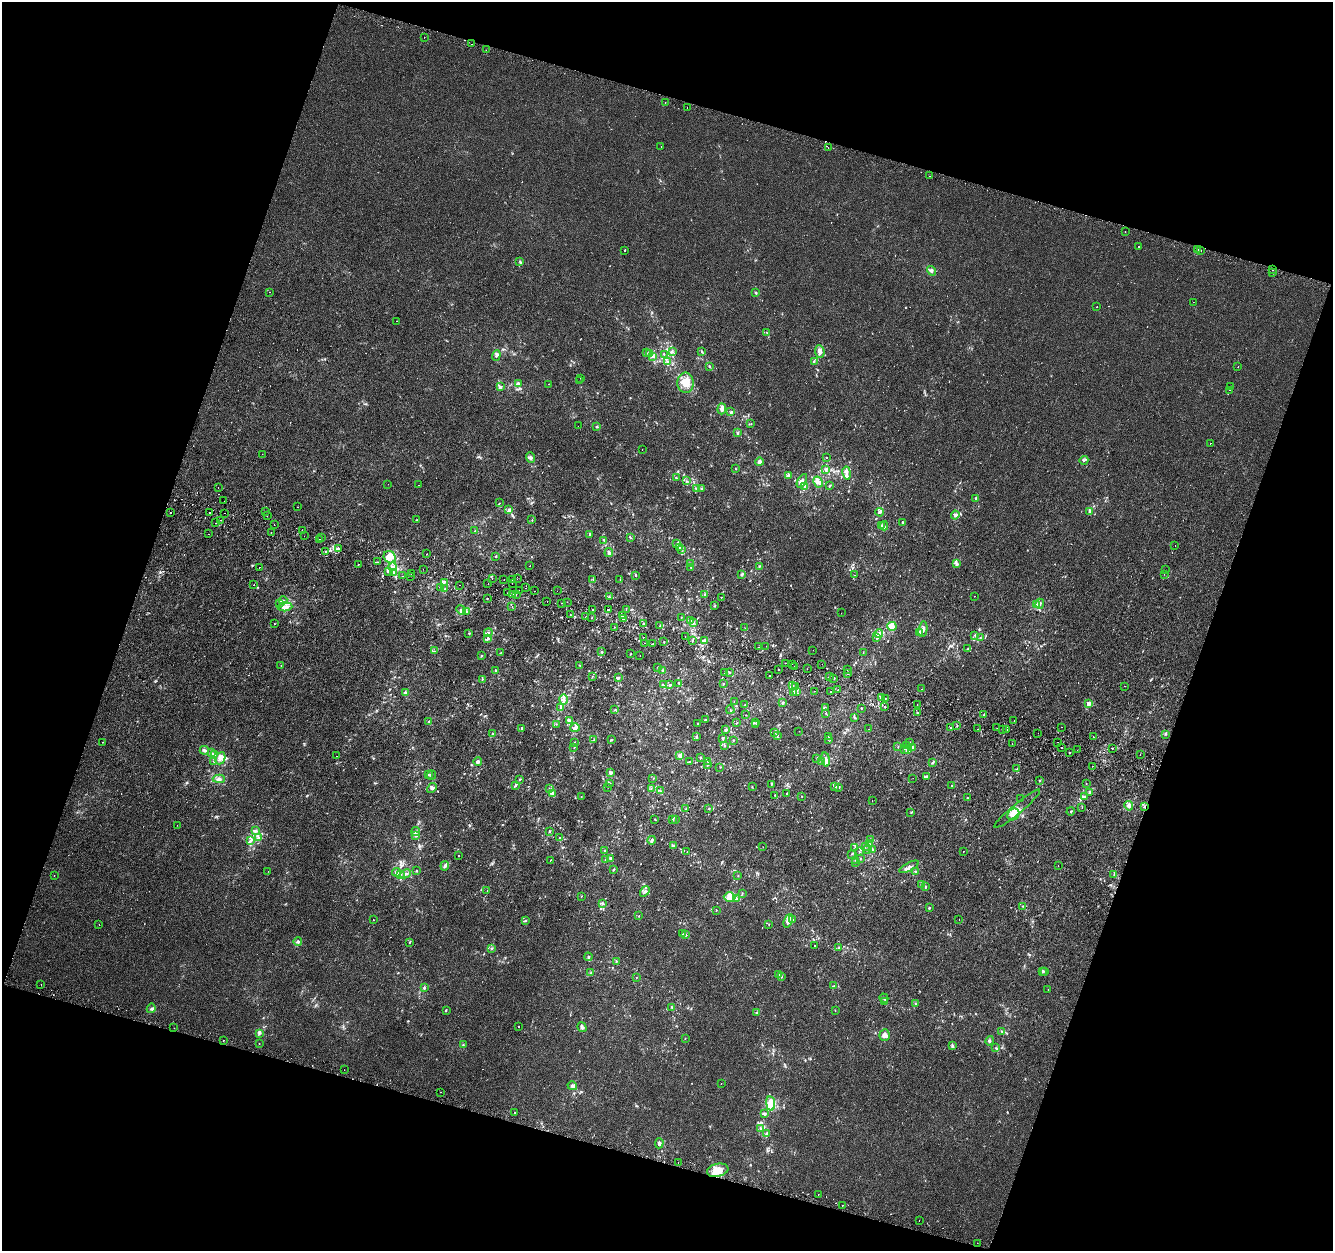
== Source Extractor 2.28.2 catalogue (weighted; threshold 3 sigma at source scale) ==
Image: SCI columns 36-5358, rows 329-5324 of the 5374 x 5589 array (HDU 1 of 3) = the unmasked area's bounding box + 8 px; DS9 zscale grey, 4 x 4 block average (1 PNG px = mean of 4 x 4 image px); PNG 1335 x 1253 px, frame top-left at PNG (2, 2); each listed source drawn as its Kron ellipse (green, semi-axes under 4 px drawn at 4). Shown black and unused: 37% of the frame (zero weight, under 2 of 3 exposures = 3% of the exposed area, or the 3 px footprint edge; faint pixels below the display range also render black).
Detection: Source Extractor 2.28.2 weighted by HDU 2 'WHT'. Background 1.37e-04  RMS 0.0028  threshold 0.0124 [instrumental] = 3 sigma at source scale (4.5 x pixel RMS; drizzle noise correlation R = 1.50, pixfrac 1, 0.0396/0.0396 arcsec/px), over >= 5 px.
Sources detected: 901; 44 cosmic-ray / hot-pixel residue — neither listed nor drawn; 34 coinciding with a brighter row at this scale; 43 inside a brighter listed object's ellipse — not listed separately; of the other 780, all 500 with FLUX_AUTO >= 0.585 (the completeness limit of this list) listed and drawn (280 fainter detections not listed), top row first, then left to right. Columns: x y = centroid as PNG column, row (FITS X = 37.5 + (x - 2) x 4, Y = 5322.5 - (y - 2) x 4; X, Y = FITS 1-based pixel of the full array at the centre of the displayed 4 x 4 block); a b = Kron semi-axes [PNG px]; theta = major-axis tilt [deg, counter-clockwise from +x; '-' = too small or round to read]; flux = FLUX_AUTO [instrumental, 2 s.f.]
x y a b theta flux
424 37 2 2 - 0.72
472 44 2 2 - 2
486 50 2 2 - 0.96
665 102 2 2 - 1.6
687 107 2 2 - 0.76
661 146 2 2 - 4.2
828 147 2 2 - 2.6
929 176 2 2 - 1.1
1125 231 2 2 - 0.66
1139 247 2 2 - 2.4
1198 249 2 2 - 1.1
625 251 2 2 - 43
1200 251 2 2 - 3.1
520 261 2 2 - 0.83
1273 270 2 2 - 2.8
931 271 5 3 - 3.9
1272 272 2 2 - 0.97
269 292 2 2 - 0.65
756 293 2 2 - 0.78
1193 302 2 2 - 0.88
1097 307 2 2 - 1.1
396 321 2 2 - 1.5
766 332 2 2 - 0.59
672 351 3 2 - 1.4
702 351 2 2 - 0.84
820 351 6 4 -84 6.9
646 353 2 2 - 0.65
649 354 3 2 - 2.2
664 354 2 2 - 0.75
496 356 5 3 - 3.8
653 356 4 3 - 3.4
814 361 3 2 - 1.3
668 362 3 2 - 0.81
709 366 2 2 - 0.67
1238 366 2 2 - 2.2
581 378 2 2 - 1.7
580 381 2 2 - 1.5
518 383 4 2 - 2.2
685 383 10 8 -86 25
548 384 2 2 - 1.1
1231 386 2 2 - 1
500 387 4 3 - 2.8
1229 390 2 2 - 1.9
722 409 5 3 - 7.9
731 412 3 2 - 2.3
751 424 2 2 - 0.69
578 426 2 2 - 1.5
596 427 2 2 - 1.2
738 433 3 2 - 1.5
1210 444 2 2 - 2.4
642 449 2 2 - 0.63
262 454 2 2 - 0.65
530 457 5 4 - 4
826 457 2 2 - 0.76
1084 460 4 3 - 2.6
759 462 4 3 - 4.5
735 468 2 2 - 0.75
826 470 4 3 - 2.3
847 473 7 3 -81 5.5
788 476 3 2 - 3.2
676 478 2 2 - 0.66
686 481 2 2 - 0.63
802 481 7 4 60 7.1
818 482 6 4 -63 9
388 484 2 2 - 1.4
419 485 2 2 - 1.5
805 486 3 2 - 1.8
829 486 2 2 - 1.2
218 487 2 2 - 0.81
696 488 3 2 - 1.5
702 489 2 2 - 0.94
976 498 3 2 - 2.2
224 501 2 2 - 0.84
499 503 2 2 - 0.78
297 507 2 2 - 3.1
509 510 4 3 - 3.5
171 512 2 2 - 1.5
266 512 2 2 - 0.78
880 512 4 3 - 3.2
1090 512 4 2 - 2.2
209 513 2 2 - 3.3
225 513 2 2 - 3
955 515 4 3 - 3.2
267 516 2 2 - 4.4
532 519 2 2 - 0.72
221 520 2 2 - 1.9
416 520 2 2 - 0.84
216 523 2 2 - 2.2
903 523 2 2 - 1.1
274 525 2 2 - 0.75
881 525 3 2 - 1.3
884 526 4 2 - 2.2
302 530 2 2 - 0.92
475 531 2 2 - 0.85
271 533 2 2 - 3.4
208 534 2 2 - 0.61
590 534 3 2 - 1.2
304 536 2 2 - 0.69
322 538 2 2 - 1.1
630 538 2 2 - 0.8
319 540 2 2 - 1.6
603 540 3 2 - 1.5
677 544 3 2 - 1.7
1175 546 2 2 - 0.63
679 547 3 2 - 0.95
338 549 4 2 - 2.4
681 550 2 2 - 0.97
325 552 2 2 - 0.89
609 553 4 3 - 3.8
427 554 2 2 - 0.6
495 556 2 2 - 1.2
390 557 6 5 - 14
378 562 2 2 - 1.3
358 564 2 2 - 1.3
690 564 3 2 - 1.6
956 564 4 3 - 3
530 566 2 2 - 0.89
760 566 3 2 - 1
259 567 2 2 - 0.93
392 567 4 3 - 4.9
691 567 2 2 - 1.4
423 569 2 2 - 0.79
1166 570 2 2 - 2
388 571 2 2 - 0.94
394 572 3 3 - 2.7
411 573 2 2 - 3.1
1164 574 2 2 - 0.73
636 575 3 2 - 1
741 575 4 2 - 2
854 575 2 2 - 1.7
402 576 2 2 - 0.72
411 576 2 2 - 1.8
492 578 2 2 - 1.2
517 579 2 2 - 2.2
593 579 3 2 - 1.3
620 579 2 2 - 0.7
504 580 2 2 - 5.3
512 580 2 2 - 0.71
445 582 3 2 - 0.89
512 583 2 2 - 1.6
488 584 2 2 - 1.9
254 585 2 2 - 2.6
460 585 2 2 - 2.3
440 587 2 2 - 0.67
525 588 2 2 - 5.5
445 589 3 2 - 0.81
519 591 2 2 - 2.6
534 591 2 2 - 0.74
557 591 2 2 - 1.8
508 592 2 2 - 2.2
512 594 2 2 - 0.61
516 594 2 2 - 1.3
704 595 2 2 - 0.96
974 596 2 2 - 1.4
609 597 3 2 - 1.2
721 597 2 2 - 0.63
487 599 2 2 - 3.3
283 600 4 2 - 1.7
547 601 2 2 - 0.77
567 602 2 2 - 0.75
280 603 3 2 - 1.5
561 603 2 2 - 1.1
1040 604 5 3 - 3.3
1036 605 3 2 - 1.9
512 606 2 2 - 1.5
715 606 2 2 - 1.1
285 607 7 4 7 8.5
626 609 2 2 - 0.81
461 610 5 4 - 4.2
593 610 2 2 - 1
609 610 2 2 - 2.7
466 611 3 2 - 0.97
841 613 2 2 - 1
570 615 2 2 - 3.5
622 616 4 2 - 3.6
586 617 2 2 - 0.66
681 617 2 2 - 0.62
592 618 2 2 - 2.9
623 619 2 2 - 8
690 620 2 2 - 1.8
693 622 4 3 - 3.6
274 624 2 2 - 2.1
643 624 2 2 - 1.1
660 626 2 2 - 0.6
892 626 5 4 - 10
615 627 2 2 - 0.97
745 628 2 2 - 0.62
923 629 8 2 80 5
919 632 4 3 - 3.1
469 633 3 2 - 1.1
488 633 4 2 - 2.8
878 634 5 3 - 5.8
975 635 3 2 - 1.3
685 636 2 2 - 1.4
980 637 2 2 - 0.67
488 638 3 2 - 1.9
643 638 2 2 - 2.6
877 638 2 2 - 1
692 641 2 2 - 1.3
704 641 4 3 - 5.1
664 642 2 2 - 0.82
644 643 2 2 - 2
653 644 2 2 - 4
766 646 2 2 - 1.3
759 647 2 2 - 4
968 649 2 2 - 1
813 650 2 2 - 0.73
435 651 2 2 - 0.79
602 652 2 2 - 1.1
863 652 2 2 - 0.82
500 653 2 2 - 0.59
631 654 2 2 - 0.89
482 655 3 2 - 1.1
640 656 2 2 - 0.76
786 663 2 2 - 1.5
792 664 2 2 - 1.1
822 664 2 2 - 2.4
281 665 2 2 - 1.5
580 666 2 2 - 0.77
795 666 2 2 - 2
657 667 2 2 - 0.65
807 669 2 2 - 9
495 670 2 2 - 1.1
663 670 4 2 - 2.5
779 670 2 2 - 2.2
847 670 2 2 - 2.3
724 672 3 2 - 0.87
729 672 2 2 - 0.92
847 674 2 2 - 1.2
770 675 2 2 - 6.6
592 676 2 2 - 0.63
830 676 2 2 - 0.64
619 677 4 3 - 2.1
834 678 2 2 - 1.1
482 679 2 2 - 0.6
679 683 3 2 - 1.5
670 684 3 2 - 1.5
723 684 2 2 - 0.99
663 685 3 2 - 3.2
792 686 2 2 - 1.5
1124 686 2 2 - 1.5
796 687 4 3 - 4.6
922 689 2 2 - 2.1
838 690 2 2 - 5.1
796 691 2 2 - 1.4
815 691 2 2 - 0.92
793 692 3 2 - 2.9
831 692 2 2 - 1.1
405 693 4 4 - 3.4
881 697 4 2 - 2.7
564 699 5 3 - 4.5
885 699 2 2 - 1.3
734 701 2 2 - 0.59
783 703 2 2 - 2.9
745 704 2 2 - 0.75
1088 704 3 2 - 6.2
917 705 2 2 - 2
561 707 3 2 - 1.6
825 707 3 2 - 0.87
884 707 2 2 - 0.76
861 708 2 2 - 0.95
614 710 2 2 - 0.91
730 710 4 2 - 1.3
826 713 2 2 - 0.81
918 713 2 2 - 0.93
745 715 2 2 - 0.65
984 715 2 2 - 0.87
855 718 2 2 - 1.1
705 720 3 2 - 1.3
429 721 4 2 - 1.6
569 721 4 3 - 3
1014 721 2 2 - 2.2
756 722 2 2 - 0.72
698 723 2 2 - 0.65
736 723 2 2 - 0.68
556 724 2 2 - 0.67
756 725 2 2 - 0.68
957 726 2 2 - 1
951 727 2 2 - 3.2
1061 727 2 2 - 1.7
575 728 5 4 - 5.2
997 728 2 2 - 2.2
521 729 2 2 - 0.81
868 729 2 2 - 1.2
977 729 2 2 - 2.1
1003 729 2 2 - 9.3
725 730 2 2 - 3
1007 730 2 2 - 0.89
799 731 2 2 - 0.6
775 733 3 2 - 1.3
1038 733 2 2 - 1.6
493 734 3 2 - 1.4
1166 734 2 2 - 0.66
777 736 4 3 - 2.3
696 737 4 2 - 1.5
829 737 3 2 - 2
1093 737 2 2 - 1.3
722 738 2 2 - 1.1
612 739 2 2 - 0.76
829 739 3 2 - 0.79
594 740 2 2 - 0.67
733 740 2 2 - 1.3
102 742 2 2 - 1.2
575 742 3 2 - 1
909 742 2 2 - 0.89
1057 742 2 2 - 1.4
1012 744 2 2 - 6.2
724 746 2 2 - 1.2
907 746 3 2 - 2.7
574 747 4 2 - 0.8
898 747 2 2 - 0.89
913 747 3 3 - 3.2
1061 747 2 2 - 4.9
1112 748 2 2 - 3.3
904 749 2 2 - 0.83
204 750 4 2 - 2.4
907 750 3 2 - 2
1077 750 2 2 - 0.6
211 753 2 2 - 0.84
1069 753 2 2 - 5
1140 754 2 2 - 0.77
214 755 3 2 - 1.7
337 756 2 2 - 1.4
680 756 2 2 - 12
220 758 6 4 66 6.6
700 758 2 2 - 1.2
817 758 2 2 - 0.76
826 760 7 4 -80 6.3
214 761 2 2 - 1.3
690 761 2 2 - 0.98
708 761 2 2 - 0.95
478 762 4 3 - 3.2
821 762 2 2 - 1.6
933 763 3 2 - 1.8
708 765 3 2 - 1.3
1092 766 2 2 - 0.69
720 767 2 2 - 0.61
1017 769 2 2 - 0.61
610 773 4 3 - 4
428 775 2 2 - 0.61
431 775 5 2 - 1.8
927 776 2 2 - 1.6
913 778 2 2 - 0.64
219 779 6 3 -3 4.2
519 779 2 2 - 1.2
653 779 2 2 - 0.6
1040 780 2 2 - 0.73
609 783 2 2 - 0.9
1086 783 2 2 - 1
771 784 3 2 - 0.94
516 785 4 3 - 2.2
952 786 3 2 - 2.5
608 787 2 2 - 0.78
752 787 2 2 - 1.1
835 787 2 2 - 0.84
839 787 2 2 - 1.9
432 788 5 3 - 3.6
549 788 2 2 - 0.67
651 788 2 2 - 0.74
660 791 2 2 - 1.1
552 793 4 3 - 3.8
1090 793 3 2 - 1.7
787 794 2 2 - 2
775 795 2 2 - 0.7
802 796 3 2 - 0.65
581 797 3 2 - 0.78
1084 797 3 2 - 1.8
967 798 2 2 - 0.89
1021 798 2 2 - 1.4
872 801 2 2 - 1.8
1129 806 5 4 - 6.3
1082 807 2 2 - 0.83
1144 807 2 2 - 1.5
709 808 2 2 - 0.71
686 809 3 2 - 2.2
1017 809 29 5 40 15
1071 811 4 2 - 1.1
911 812 3 2 - 1.3
1013 814 6 5 - 19
655 819 2 2 - 0.93
673 819 4 2 - 2.4
676 820 2 2 - 0.66
177 825 2 2 - 1.4
255 831 3 2 - 1.8
416 832 4 2 - 2.2
549 832 2 2 - 0.68
416 836 3 2 - 1.8
258 837 2 2 - 0.65
560 838 2 2 - 0.81
870 839 3 2 - 2.1
251 840 2 2 - 1
652 840 4 2 - 3.4
869 844 2 2 - 0.8
673 846 3 2 - 1.4
865 846 3 2 - 1.4
763 847 2 2 - 0.77
855 848 2 2 - 0.84
868 849 2 2 - 0.98
873 849 2 2 - 1.2
605 850 3 2 - 0.83
963 851 2 2 - 0.71
687 852 2 2 - 1.4
859 852 2 2 - 0.71
852 854 2 2 - 0.74
458 856 2 2 - 1.4
611 858 3 3 - 3
860 858 2 2 - 1.1
551 860 2 2 - 0.59
605 860 2 2 - 0.61
856 860 2 2 - 0.87
856 862 2 2 - 0.69
1058 865 2 2 - 0.89
445 866 5 3 - 3.6
909 867 11 4 28 6.4
614 869 3 2 - 1.3
268 871 2 2 - 1.5
417 871 2 2 - 0.99
396 872 4 3 - 3.9
915 872 2 2 - 1.1
400 874 2 2 - 1.5
405 874 5 2 - 4
54 875 2 2 - 1.2
1114 875 3 2 - 1
738 876 2 2 - 0.72
922 884 2 2 - 0.61
925 887 3 2 - 1.3
487 891 2 2 - 0.59
645 891 6 3 56 4.1
742 894 2 2 - 1
581 896 3 2 - 0.63
730 897 6 5 - 21
737 898 3 2 - 1.9
602 903 3 2 - 2.2
1023 906 3 2 - 0.82
929 908 3 2 - 1.4
716 910 2 2 - 0.8
638 916 2 2 - 0.83
373 920 2 2 - 1.3
793 920 3 2 - 2.3
959 920 2 2 - 1.2
525 921 3 2 - 1.7
788 921 7 3 66 6.7
99 924 2 2 - 0.65
769 924 2 2 - 0.87
683 934 2 2 - 0.66
686 935 3 2 - 1
298 942 4 3 - 3.1
409 942 3 2 - 1.2
814 945 2 2 - 0.61
492 948 3 2 - 1.5
838 948 2 2 - 0.88
588 957 4 2 - 2.3
616 961 2 2 - 0.77
1043 971 4 2 - 1.4
1045 971 3 2 - 1.1
591 973 2 2 - 1.2
779 975 3 3 - 2.4
781 976 2 2 - 1.4
636 977 2 2 - 1.4
41 985 2 2 - 0.65
834 986 3 2 - 1.3
424 988 3 2 - 1.8
1048 990 2 2 - 0.63
884 998 4 2 - 2.7
884 1002 2 2 - 0.67
915 1004 2 2 - 0.86
672 1007 3 2 - 1.3
151 1008 5 2 - 2
835 1010 2 2 - 0.7
446 1011 2 2 - 0.98
756 1013 3 2 - 1.1
518 1026 2 2 - 2.9
582 1027 5 3 - 4.2
174 1028 2 2 - 0.7
1002 1031 2 2 - 0.91
259 1033 3 2 - 2.2
885 1035 6 5 - 9.4
685 1038 2 2 - 0.62
223 1040 2 2 - 3.5
990 1041 5 2 - 2.5
259 1043 2 2 - 1.4
463 1045 3 2 - 1.1
953 1046 3 3 - 2.2
995 1048 2 2 - 0.62
344 1070 2 2 - 1.2
721 1084 2 2 - 1.2
572 1086 5 3 - 3.7
440 1092 2 2 - 0.77
771 1104 7 4 -81 28
514 1113 2 2 - 0.77
764 1113 3 2 - 2.2
760 1128 3 2 - 1.5
766 1134 2 2 - 1.1
659 1143 5 3 - 3.6
678 1162 2 2 - 1.8
718 1170 11 6 12 17
818 1194 2 2 - 1.5
842 1205 2 2 - 1.2
919 1220 2 2 - 0.73
977 1243 2 2 - 1.3
Overlapping masked pixels (flux is a lower limit): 1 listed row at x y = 1144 807
Diffuse or blended objects may show on this block-average render without a row.